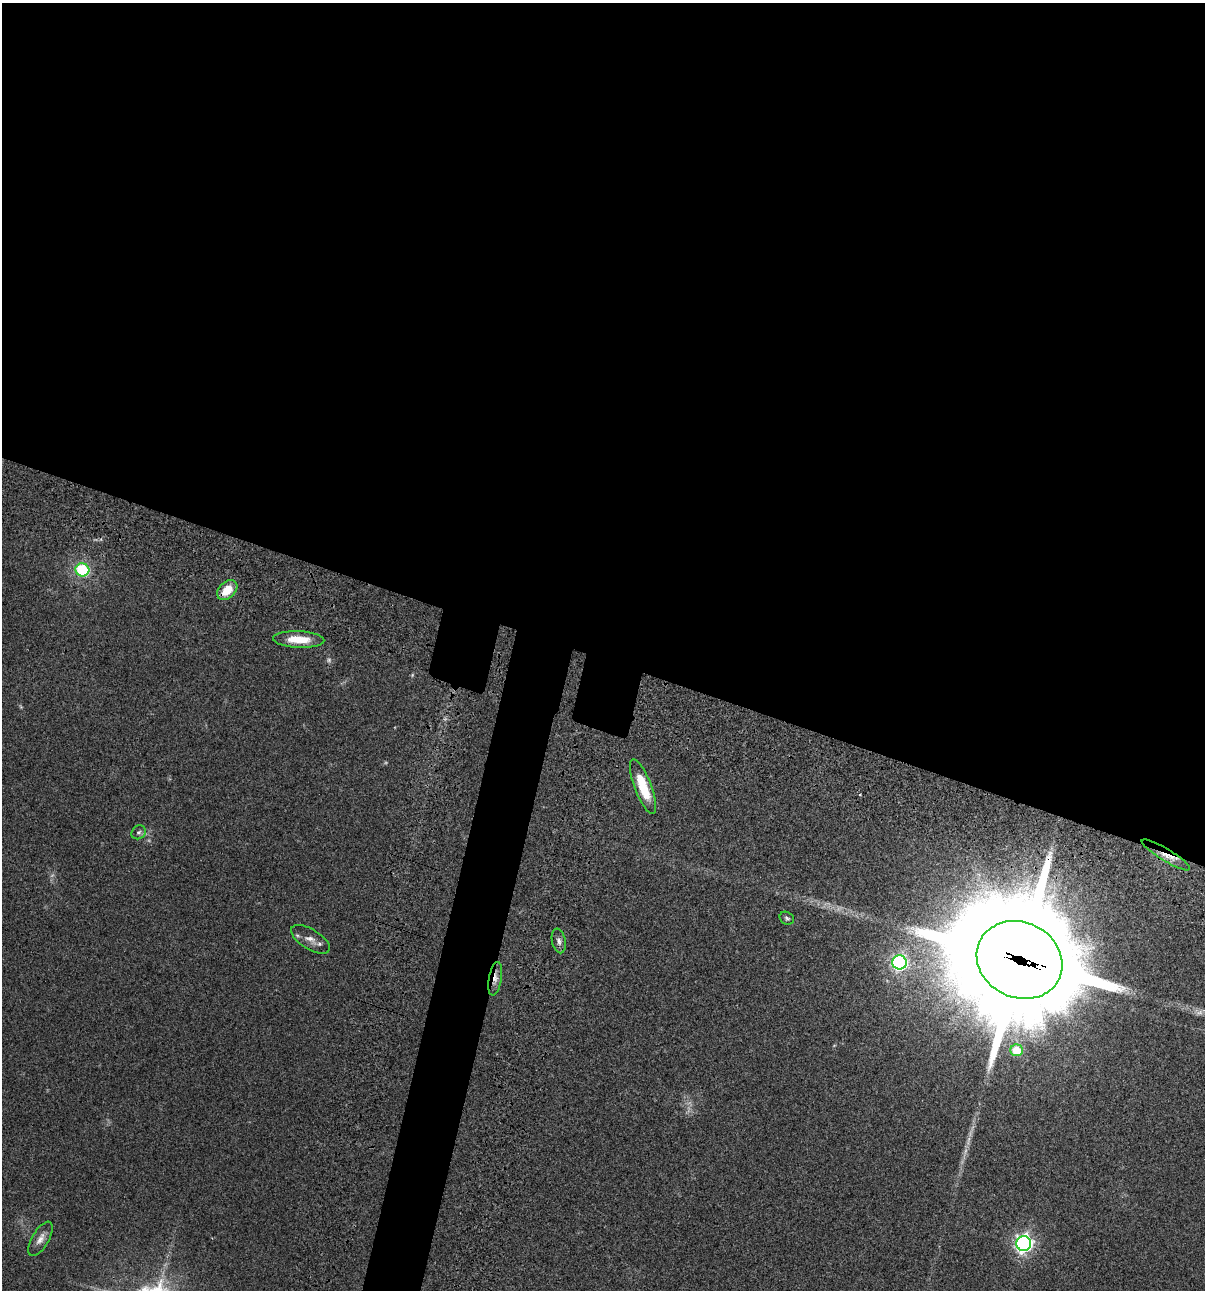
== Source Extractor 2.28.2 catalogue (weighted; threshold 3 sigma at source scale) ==
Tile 3 of 4 x 4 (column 3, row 1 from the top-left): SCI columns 2641-3843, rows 3986-5273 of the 5405 x 5390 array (HDU 1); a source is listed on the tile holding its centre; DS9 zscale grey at full resolution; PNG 1207 x 1292 px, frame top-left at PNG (2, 3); each listed source drawn as its Kron ellipse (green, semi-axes under 4 px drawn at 4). Shown black and unused: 54% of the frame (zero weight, under 3 of 4 exposures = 9% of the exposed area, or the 3 px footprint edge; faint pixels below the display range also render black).
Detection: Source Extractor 2.28.2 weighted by HDU 2 'WHT'; one run over the whole footprint, this tile lists its part. Background 0.0467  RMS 0.0052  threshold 0.0236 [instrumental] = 3 sigma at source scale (4.5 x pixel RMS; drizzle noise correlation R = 1.50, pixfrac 1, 0.05/0.05 arcsec/px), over >= 5 px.
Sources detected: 21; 6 too faint to see at this stretch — neither listed nor drawn; the other 15 listed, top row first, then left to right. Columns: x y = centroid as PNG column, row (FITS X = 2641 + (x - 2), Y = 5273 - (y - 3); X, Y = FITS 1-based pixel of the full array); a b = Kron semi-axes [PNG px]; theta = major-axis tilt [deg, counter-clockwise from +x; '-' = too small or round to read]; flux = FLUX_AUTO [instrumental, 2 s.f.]
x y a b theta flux
82 570 7 6 - 36
227 590 12 8 43 10
299 639 26 8 -2 11
643 787 29 8 -69 18
139 832 7 6 - 1.2
1166 855 28 6 -31 6
787 918 7 6 - 1.1
310 939 22 10 -32 4.8
559 941 12 6 -78 2.4
1019 960 44 37 -25 18000
899 962 7 7 - 130
495 979 17 6 80 3.5
1017 1050 6 6 - 16
40 1239 19 8 60 3.8
1024 1243 7 7 - 230
Overlapping masked pixels (flux is a lower limit): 4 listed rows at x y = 227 590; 1166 855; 1019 960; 495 979